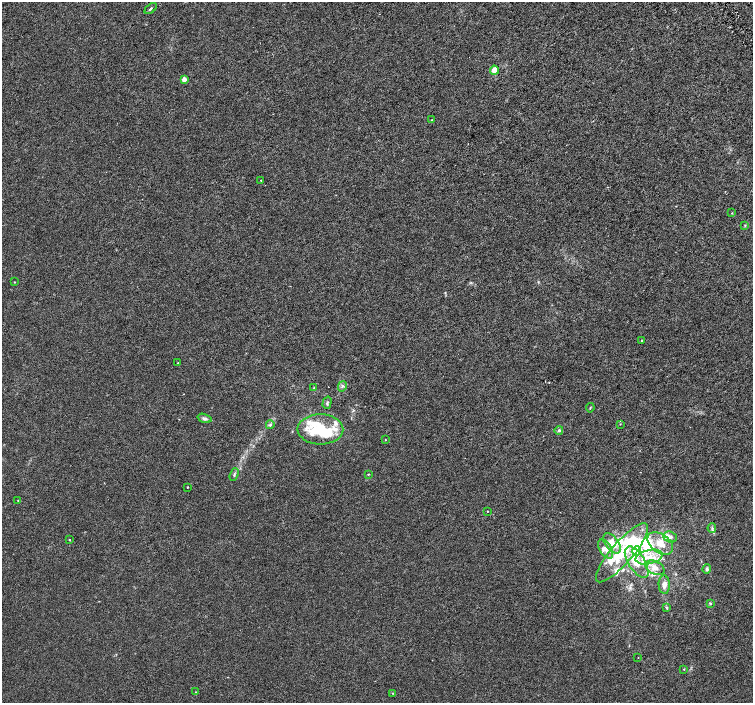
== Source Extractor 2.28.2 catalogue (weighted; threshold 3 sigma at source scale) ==
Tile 10 of 4 x 4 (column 2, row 3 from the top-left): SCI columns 1509-3010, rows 1602-3002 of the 6018 x 5941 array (HDU 1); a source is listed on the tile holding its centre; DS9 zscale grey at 2 x 2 block average (1 PNG px = mean of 2 x 2 image px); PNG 755 x 705 px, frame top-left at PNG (2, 2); each listed source drawn as its Kron ellipse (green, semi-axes under 4 px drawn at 4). Shown black and unused: <1% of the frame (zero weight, under 3 of 6 exposures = <1% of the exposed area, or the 3 px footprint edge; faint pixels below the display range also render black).
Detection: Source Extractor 2.28.2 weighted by HDU 2 'WHT'; one run over the whole footprint, this tile lists its part. Background 9.61e-04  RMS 0.0016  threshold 0.00663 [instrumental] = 3 sigma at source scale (4.09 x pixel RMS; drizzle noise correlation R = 1.36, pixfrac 0.8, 0.0396/0.0396 arcsec/px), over >= 5 px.
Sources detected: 60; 3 inside a brighter object's white glare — neither listed nor drawn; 13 inside a brighter listed object's ellipse — not listed separately; the other 44 listed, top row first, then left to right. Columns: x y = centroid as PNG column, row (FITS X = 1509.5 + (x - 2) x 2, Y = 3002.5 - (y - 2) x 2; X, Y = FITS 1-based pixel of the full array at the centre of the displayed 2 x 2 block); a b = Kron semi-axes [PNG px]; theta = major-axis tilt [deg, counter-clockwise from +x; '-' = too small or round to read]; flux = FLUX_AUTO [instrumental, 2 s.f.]
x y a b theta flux
151 8 7 2 39 0.42
494 70 4 4 - 3
184 79 2 2 - 4.8
432 120 2 2 - 0.12
261 180 2 2 - 0.13
732 213 2 2 - 0.16
745 225 3 3 - 0.22
14 282 2 2 - 0.2
642 341 3 2 - 0.18
178 363 3 3 - 0.25
342 386 5 4 - 0.62
314 388 3 2 - 0.19
327 403 6 3 74 0.45
590 408 4 2 - 0.27
204 418 7 4 -18 0.9
620 424 2 2 - 0.14
270 425 4 4 - 0.57
320 429 23 15 -1 13
559 430 4 4 - 0.61
385 440 2 2 - 0.18
368 474 3 2 - 0.25
234 475 6 2 70 0.45
187 487 2 2 - 0.38
18 501 2 2 - 0.17
487 511 2 2 - 0.19
712 528 5 2 - 0.52
670 537 7 5 -22 1.4
70 540 2 2 - 0.57
612 543 11 6 -51 5.5
660 543 14 9 -37 5.2
606 549 10 6 -58 2.3
637 551 5 4 - 33
622 553 38 10 49 15
649 557 13 7 13 4.2
637 562 18 8 -58 5.8
655 568 10 6 -26 2.1
707 569 5 4 - 0.57
664 585 9 5 -86 1.8
710 603 4 3 - 0.4
666 607 3 3 - 0.33
638 658 2 2 - 0.1
684 669 3 2 - 0.14
195 692 3 2 - 0.18
393 693 2 2 - 0.16
Diffuse or blended objects may show on this block-average render without a row.